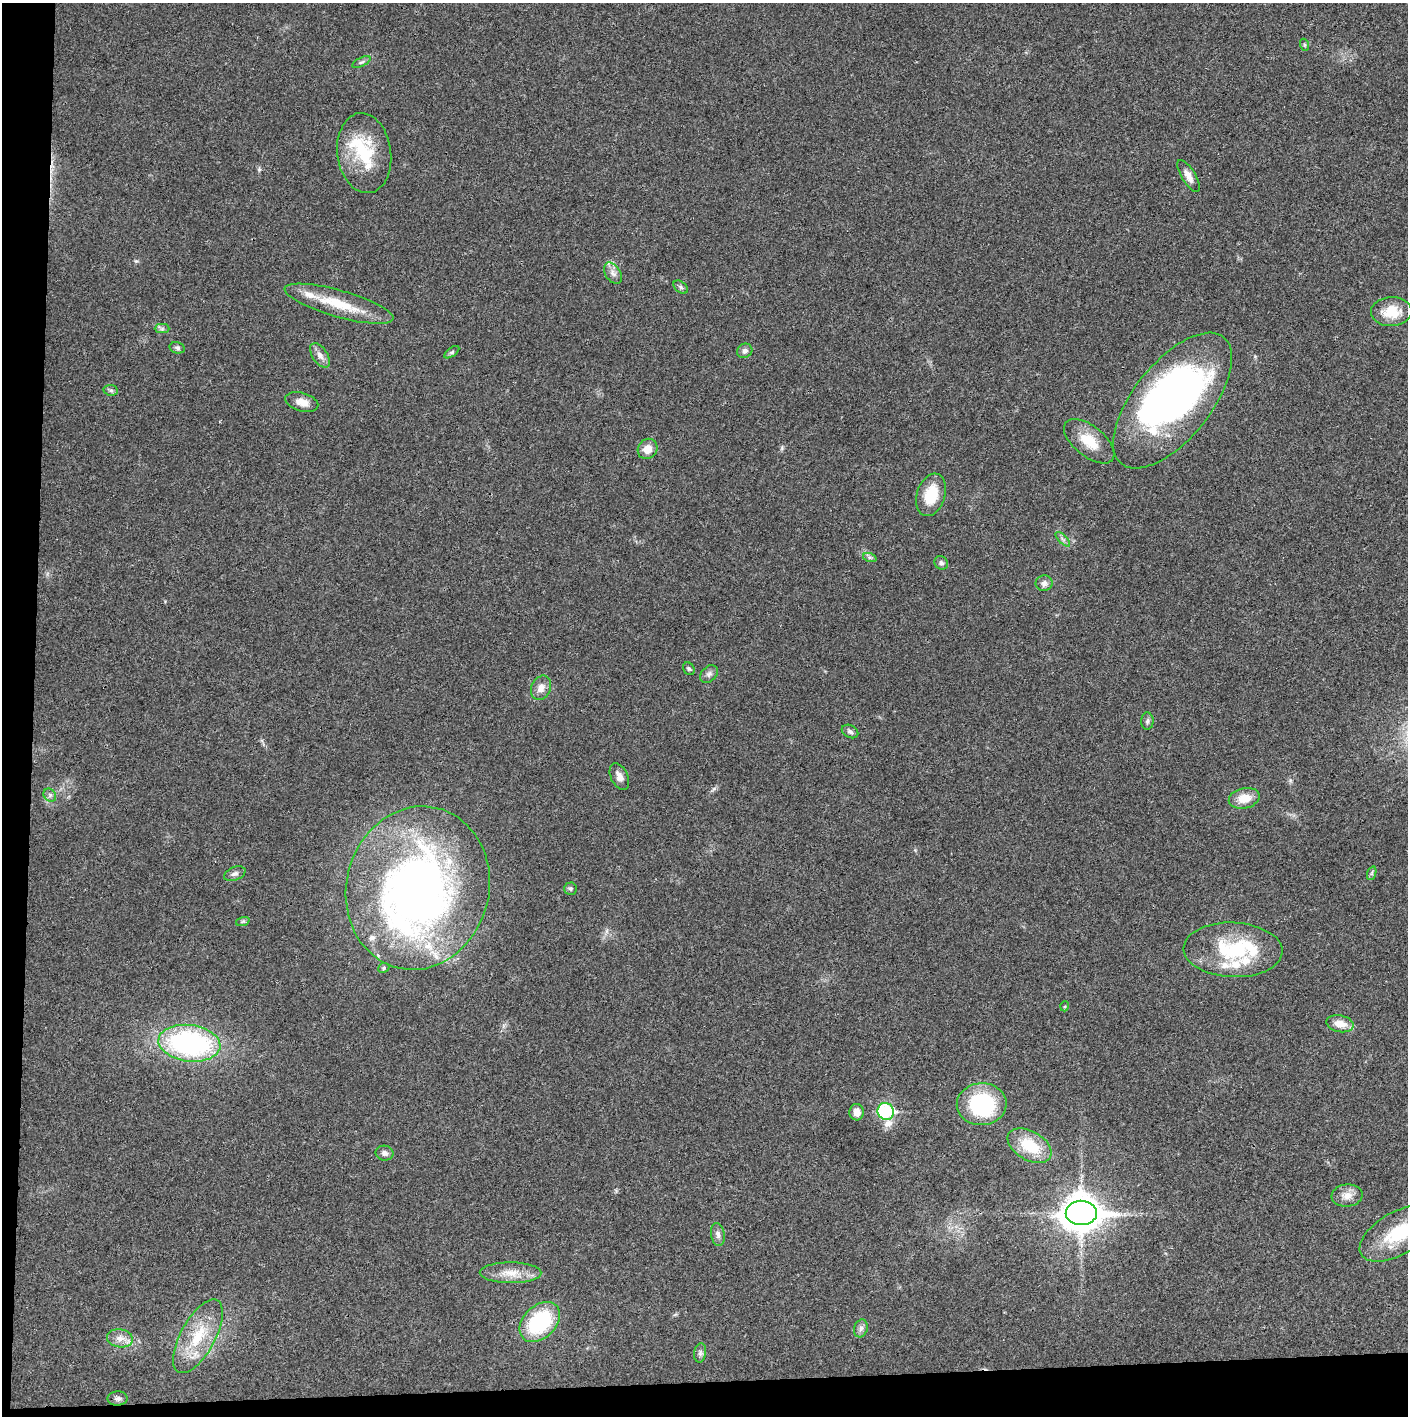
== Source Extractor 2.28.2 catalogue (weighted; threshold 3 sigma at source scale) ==
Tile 7 of 3 x 3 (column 1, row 3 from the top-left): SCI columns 4-1409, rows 3-1416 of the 4222 x 4245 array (HDU 1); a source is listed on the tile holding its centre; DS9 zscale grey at full resolution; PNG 1410 x 1418 px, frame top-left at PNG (2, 3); each listed source drawn as its Kron ellipse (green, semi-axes under 4 px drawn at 4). Shown black and unused: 5% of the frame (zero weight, under 3 of 4 exposures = <1% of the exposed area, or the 3 px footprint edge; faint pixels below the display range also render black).
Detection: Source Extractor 2.28.2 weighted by HDU 2 'WHT'; one run over the whole footprint, this tile lists its part. Background 0.0189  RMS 0.0041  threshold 0.0185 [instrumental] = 3 sigma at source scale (4.5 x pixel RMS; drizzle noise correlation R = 1.50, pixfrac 1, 0.05/0.05 arcsec/px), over >= 5 px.
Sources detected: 67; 1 inside a brighter object's white glare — neither listed nor drawn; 9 inside a brighter listed object's ellipse — not listed separately; the other 57 listed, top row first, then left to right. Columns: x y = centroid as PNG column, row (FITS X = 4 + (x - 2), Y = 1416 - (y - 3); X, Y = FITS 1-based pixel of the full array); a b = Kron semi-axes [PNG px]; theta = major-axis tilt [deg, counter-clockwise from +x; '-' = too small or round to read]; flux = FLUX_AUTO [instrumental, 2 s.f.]
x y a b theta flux
1305 45 6 4 -71 0.5
361 62 10 4 26 0.94
364 153 40 27 -82 23
1188 176 18 7 -58 3.2
613 273 12 7 -57 2.2
681 287 8 5 -37 0.9
339 304 56 13 -16 16
1391 312 20 14 3 9.4
162 329 7 4 0 0.89
177 348 8 5 -14 0.9
745 351 8 7 - 1.7
452 352 8 4 36 0.8
320 355 14 7 -56 2.4
111 390 7 5 -7 0.89
1173 401 81 38 51 160
302 402 17 9 -15 4.2
1089 441 30 15 -39 10
648 449 10 9 - 4.4
931 495 22 14 72 12
1063 539 9 3 -45 0.93
870 558 7 4 -19 0.82
941 563 7 6 - 1.1
1044 583 8 8 - 1.9
689 669 7 5 -56 0.71
709 674 10 7 46 1.6
541 688 12 9 66 3.3
1147 721 8 6 89 1.2
850 731 8 6 -26 1.2
619 777 14 8 -64 2.7
50 795 7 5 -47 1
1244 798 16 10 13 6.6
1372 873 7 4 71 0.72
235 874 11 6 20 1.5
418 888 82 71 76 240
571 889 6 6 - 0.76
243 921 7 4 19 0.66
1233 950 49 27 -2 32
384 968 6 4 24 0.65
1065 1006 5 3 - 0.39
1340 1024 14 8 -11 5.2
189 1043 31 18 -7 80
982 1104 25 21 2 38
886 1111 9 8 - 53
857 1112 8 7 - 3.2
1030 1146 24 14 -30 14
385 1153 9 7 -11 1.7
1347 1196 15 11 7 3.8
1081 1213 15 12 2 780
1398 1233 43 21 30 25
718 1234 11 7 -79 1.8
510 1273 31 10 0 7
540 1322 23 16 45 34
861 1328 9 6 74 1.6
198 1336 41 17 61 18
120 1338 13 9 -9 3.2
700 1353 9 6 80 1.3
118 1398 10 7 1 1.5
Isophote crosses this tile's border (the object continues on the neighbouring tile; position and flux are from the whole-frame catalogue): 1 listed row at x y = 1398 1233